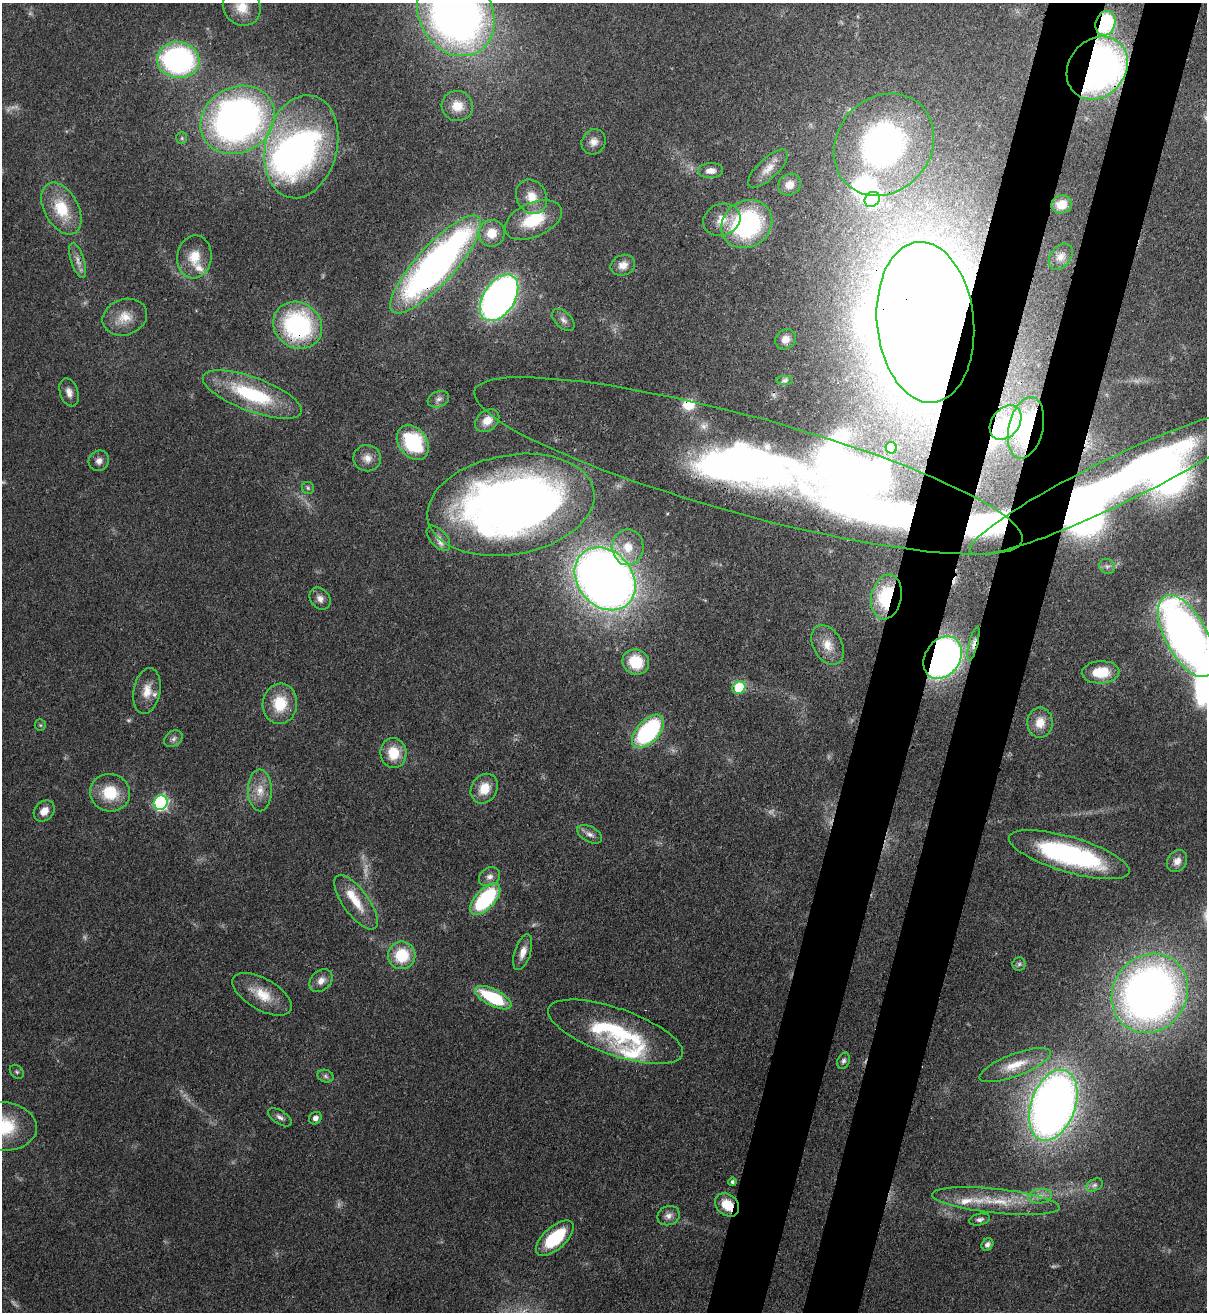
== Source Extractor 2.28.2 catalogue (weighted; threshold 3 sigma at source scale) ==
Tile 10 of 4 x 4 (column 2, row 3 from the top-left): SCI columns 1549-2753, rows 1342-2651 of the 5380 x 5303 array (HDU 1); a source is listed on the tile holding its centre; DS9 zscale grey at full resolution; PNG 1209 x 1314 px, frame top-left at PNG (2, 3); each listed source drawn as its Kron ellipse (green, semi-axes under 4 px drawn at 4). Shown black and unused: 9% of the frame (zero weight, under 3 of 4 exposures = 7% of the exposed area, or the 3 px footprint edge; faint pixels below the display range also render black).
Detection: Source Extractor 2.28.2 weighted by HDU 2 'WHT'; one run over the whole footprint, this tile lists its part. Background 0.0834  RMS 0.0039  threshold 0.0177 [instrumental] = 3 sigma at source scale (4.5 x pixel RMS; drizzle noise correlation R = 1.50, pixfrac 1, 0.05/0.05 arcsec/px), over >= 5 px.
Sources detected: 134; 11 too faint to see at this stretch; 10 inside a brighter object's white glare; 1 cosmic-ray / hot-pixel residue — neither listed nor drawn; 8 inside a brighter listed object's ellipse — not listed separately; the other 104 listed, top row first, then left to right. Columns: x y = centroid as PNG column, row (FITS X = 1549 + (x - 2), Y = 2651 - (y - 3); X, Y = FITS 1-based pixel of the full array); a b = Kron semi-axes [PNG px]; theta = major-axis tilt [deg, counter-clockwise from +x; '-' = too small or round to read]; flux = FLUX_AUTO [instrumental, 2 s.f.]
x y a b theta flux
242 7 20 18 -46 8.3
456 14 44 36 -58 270
1105 23 12 9 72 36
178 60 21 18 -8 94
1097 68 34 28 51 220
457 106 16 15 - 6.9
237 120 38 32 30 190
182 138 6 5 - 0.73
594 142 13 11 56 3.3
884 145 54 47 49 120
301 147 52 36 76 120
768 169 25 10 43 4.6
711 171 12 7 3 2.9
789 185 12 10 35 3.5
532 197 18 15 -61 7
872 199 8 7 - 76
1062 204 10 9 - 5.7
61 209 28 17 -61 15
533 220 30 17 24 18
722 220 19 15 20 7.2
747 224 26 23 33 62
492 233 13 13 - 7.1
194 257 21 17 81 9
1061 257 14 10 50 2.8
78 260 18 6 -72 3
436 264 64 19 48 220
623 265 12 10 22 3.6
499 298 26 15 57 220
125 317 23 18 19 8.1
563 320 13 8 -45 2.1
925 322 80 48 -84 1100
298 325 25 22 -36 58
785 339 11 9 39 3.5
784 380 8 4 1 0.71
69 392 14 9 -72 2.8
252 394 52 17 -20 35
438 399 11 7 21 1.9
487 421 13 10 37 4.6
1006 423 19 13 53 8.1
1026 428 31 17 77 23
413 443 19 14 -53 28
891 448 6 5 - 2
367 458 14 13 - 3.8
99 461 11 10 - 2.3
748 466 284 49 -15 420
1115 482 161 23 26 210
308 488 6 6 - 0.76
511 505 84 50 10 320
438 538 15 8 -48 2.9
628 547 18 15 -89 8.8
1107 566 8 7 - 1.4
605 579 34 27 -49 440
886 597 23 15 78 30
320 599 12 9 -52 2.4
1186 636 45 21 -62 270
973 644 17 4 75 2.2
828 645 21 14 -60 6.8
943 658 23 17 57 190
636 662 13 12 - 14
1100 672 19 11 3 10
739 687 7 6 - 16
147 691 23 13 79 6.3
280 704 20 17 83 13
1040 723 15 13 89 6.1
40 725 6 5 - 0.66
648 731 20 11 47 56
173 739 10 7 34 1.5
393 753 15 13 -84 10
484 789 15 12 57 6.9
260 790 21 12 -90 6.1
110 793 20 18 -17 14
161 803 7 6 - 85
44 811 11 9 46 3.8
590 834 13 7 -28 2.2
1069 855 62 17 -16 70
1177 861 11 9 56 3
489 877 11 9 30 2.2
485 899 19 9 47 37
356 902 32 12 -54 9.8
523 952 18 8 72 3.8
402 955 14 14 - 16
1019 964 6 6 - 1
321 981 13 9 44 3.3
1150 993 41 36 55 290
262 994 33 15 -30 10
493 998 20 8 -27 27
615 1032 71 23 -19 43
843 1061 8 6 65 1.1
1015 1065 38 11 21 9
17 1072 8 6 -45 0.77
325 1076 8 6 -18 1.1
1053 1105 37 22 70 350
280 1117 13 6 -32 1.8
315 1118 7 5 43 1.8
2 1126 34 24 -5 24
732 1182 4 4 - 0.78
1094 1185 9 6 26 1.3
1040 1196 12 7 7 2.6
996 1201 64 12 -6 18
727 1205 13 10 -42 8.1
669 1216 11 9 23 2.3
980 1219 10 5 13 1.4
555 1238 23 11 42 23
987 1244 7 5 51 1.3
Overlapping masked pixels (flux is a lower limit): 14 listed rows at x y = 1105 23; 1097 68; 78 260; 436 264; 925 322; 298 325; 1026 428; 748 466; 1115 482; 605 579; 886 597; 973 644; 943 658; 727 1205
Isophote crosses this tile's border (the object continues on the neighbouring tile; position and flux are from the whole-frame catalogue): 6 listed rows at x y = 242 7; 456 14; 748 466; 1115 482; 1186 636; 2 1126